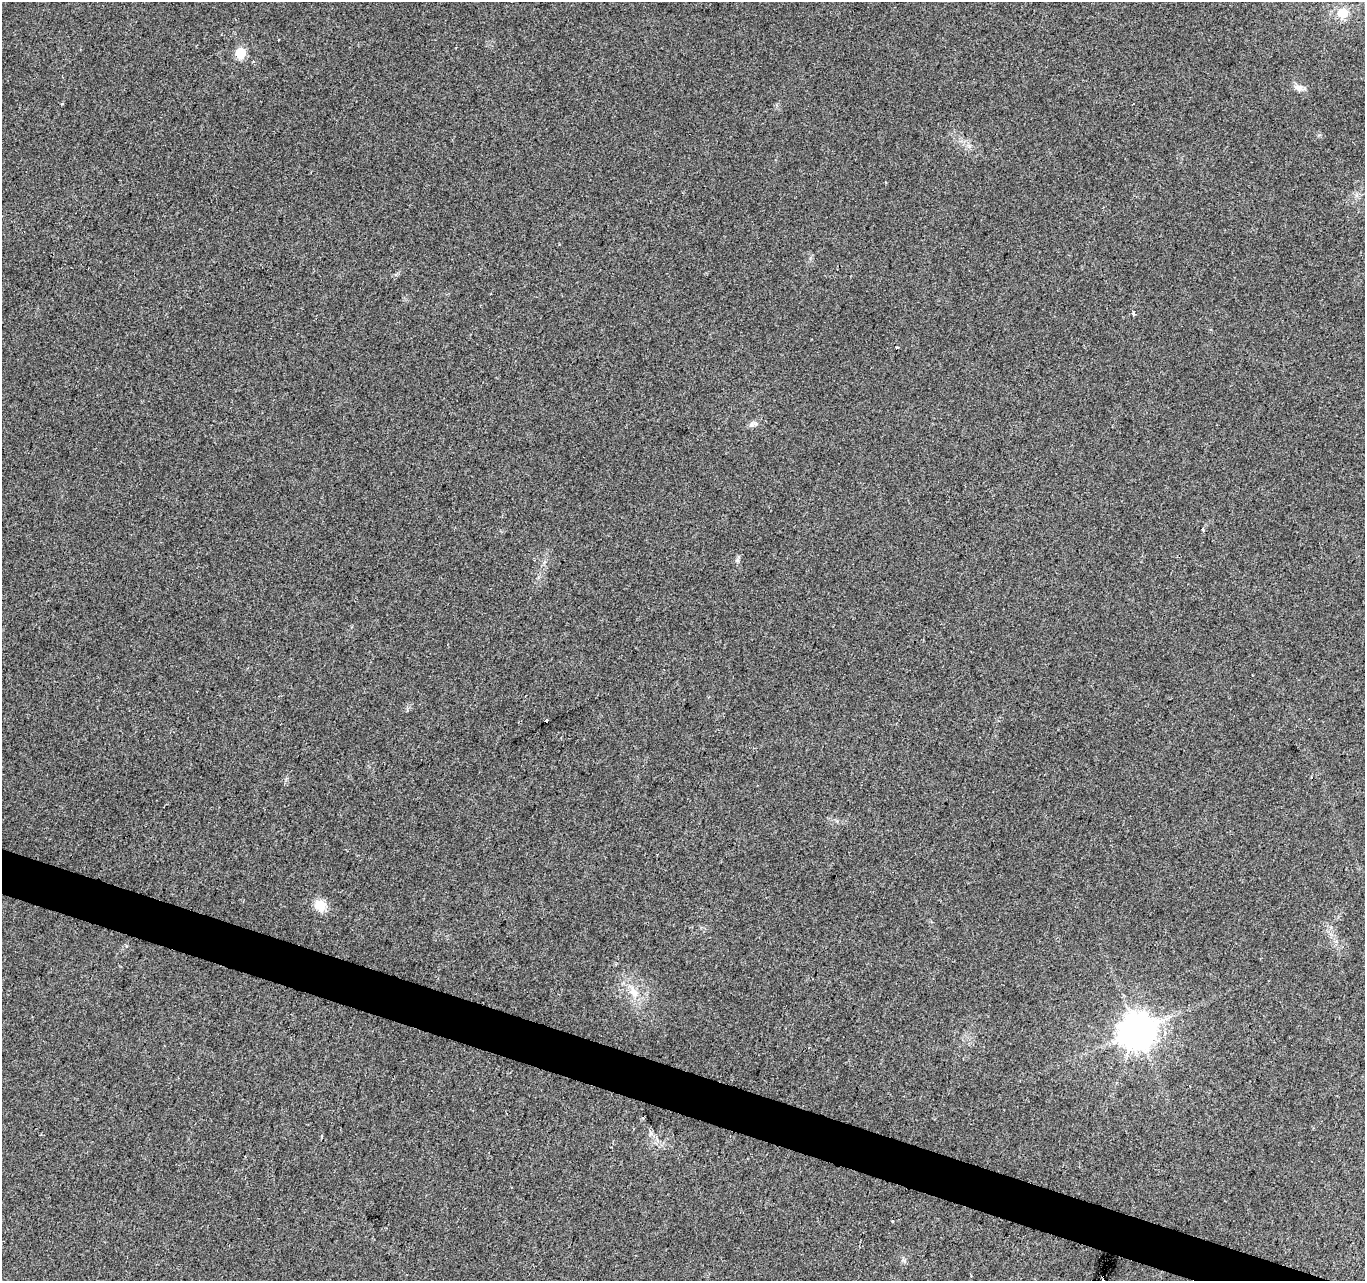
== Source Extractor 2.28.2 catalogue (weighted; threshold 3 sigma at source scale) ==
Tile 6 of 4 x 4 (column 2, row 2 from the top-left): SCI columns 1371-2733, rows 2834-4112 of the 5458 x 5603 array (HDU 1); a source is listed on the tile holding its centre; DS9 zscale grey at full resolution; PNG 1367 x 1283 px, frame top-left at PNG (2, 2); no overlay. Shown black and unused: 3% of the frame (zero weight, under 2 of 3 exposures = <1% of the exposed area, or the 3 px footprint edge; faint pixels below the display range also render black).
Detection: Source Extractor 2.28.2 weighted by HDU 2 'WHT'; one run over the whole footprint, this tile lists its part. Background 0.032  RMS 0.0057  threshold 0.0256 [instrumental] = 3 sigma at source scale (4.5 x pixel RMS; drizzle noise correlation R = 1.50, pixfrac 1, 0.0396/0.0396 arcsec/px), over >= 5 px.
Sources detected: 19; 2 cosmic-ray / hot-pixel residue — not listed; the other 17 listed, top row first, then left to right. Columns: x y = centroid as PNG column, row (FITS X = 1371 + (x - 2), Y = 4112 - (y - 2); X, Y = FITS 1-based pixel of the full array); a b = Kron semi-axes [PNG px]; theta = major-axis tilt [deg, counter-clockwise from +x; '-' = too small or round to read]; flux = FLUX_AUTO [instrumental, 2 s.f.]
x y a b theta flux
1342 13 6 6 - 31
278 40 3 2 - 0.38
240 53 6 6 - 31
1298 88 13 8 -23 3.4
1133 314 3 3 - 3.1
897 347 3 2 - 1.1
752 424 9 7 28 1.8
1203 529 4 3 - 0.76
737 560 6 5 - 1.2
546 721 4 3 - 1.3
320 906 15 13 -51 7.6
634 992 17 8 -60 6.5
1137 1030 10 10 - 1300
1164 1033 6 6 - 2.3
643 1117 3 3 - 1.1
651 1133 7 4 89 1.3
892 1221 3 3 - 0.83